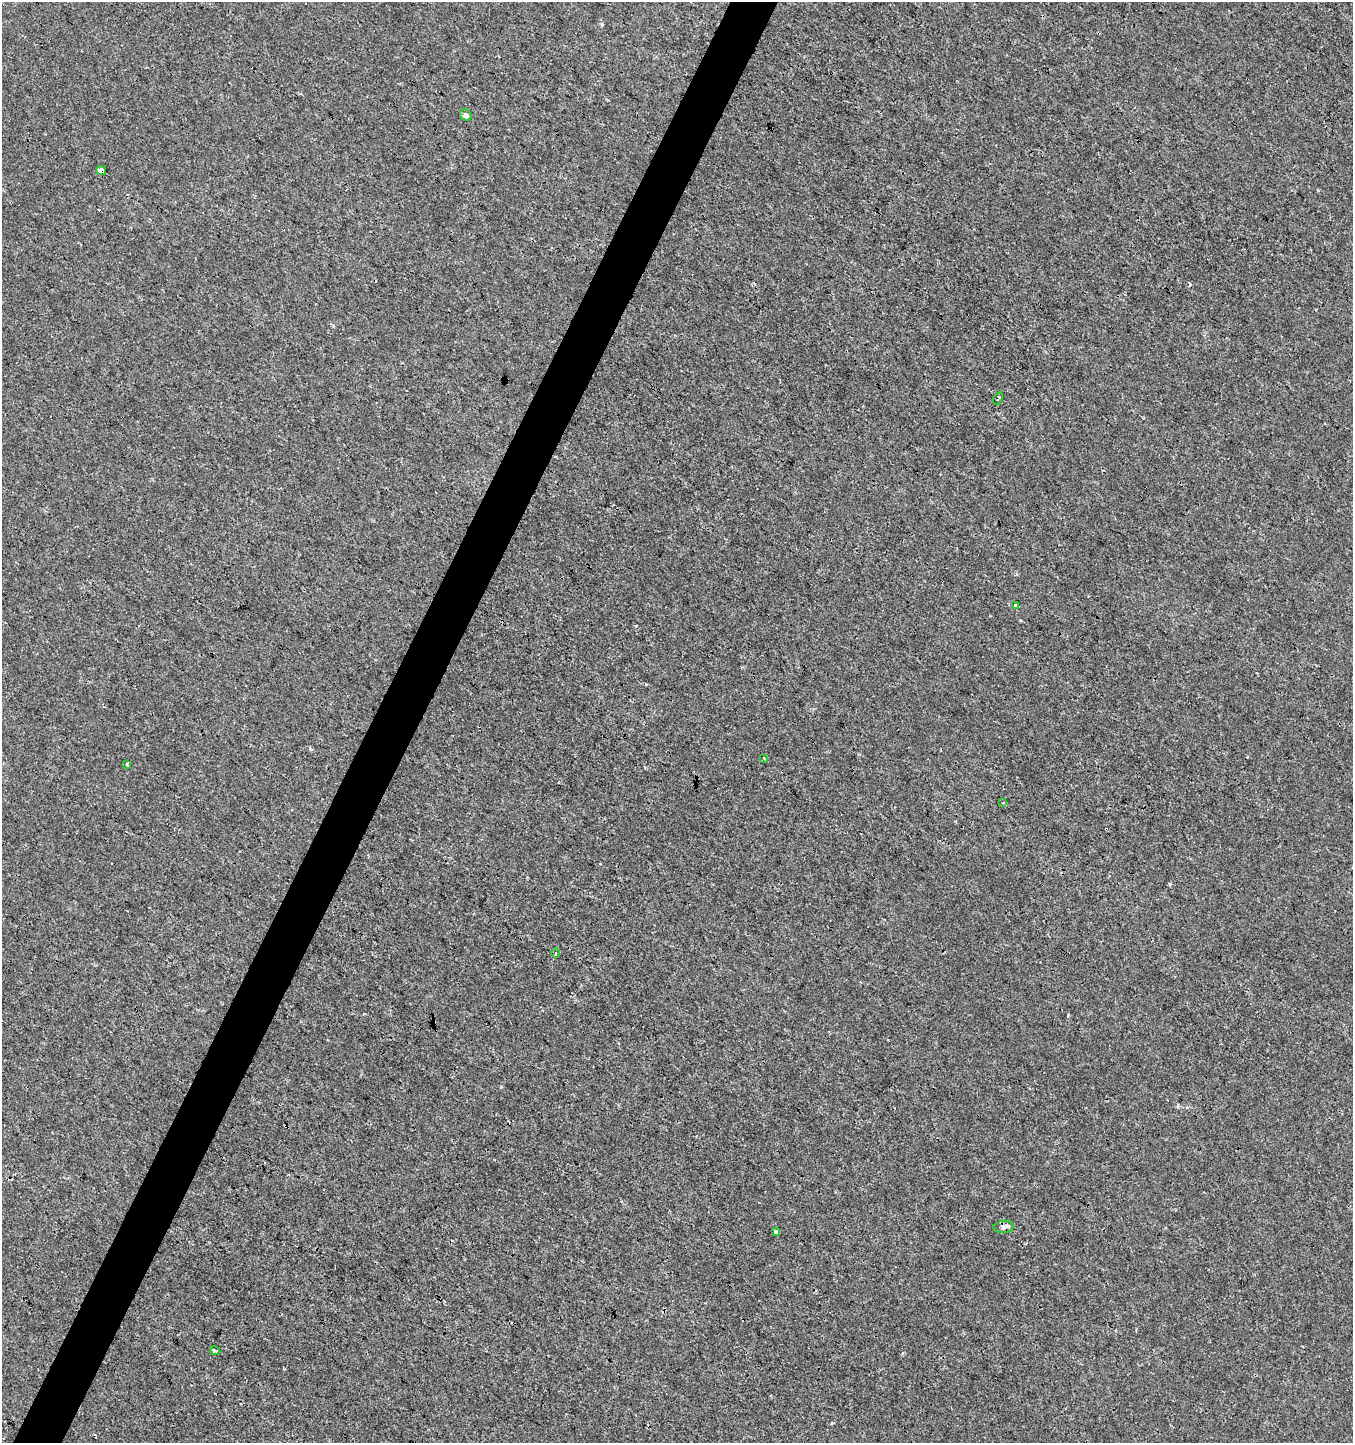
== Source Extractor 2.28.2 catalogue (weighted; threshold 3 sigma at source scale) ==
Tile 7 of 4 x 4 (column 3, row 2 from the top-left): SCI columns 2900-4250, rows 2889-4329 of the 5865 x 5770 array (HDU 1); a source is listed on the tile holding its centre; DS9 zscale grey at full resolution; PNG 1355 x 1445 px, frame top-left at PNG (2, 2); each listed source drawn as its Kron ellipse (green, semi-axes under 4 px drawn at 4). Shown black and unused: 4% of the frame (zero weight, under 3 of 4 exposures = <1% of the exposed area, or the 3 px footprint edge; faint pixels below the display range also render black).
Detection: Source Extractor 2.28.2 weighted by HDU 2 'WHT'; one run over the whole footprint, this tile lists its part. Background 2.56e-04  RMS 0.0013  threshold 0.00598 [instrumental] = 3 sigma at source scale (4.5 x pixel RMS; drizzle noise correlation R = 1.50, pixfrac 1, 0.0396/0.0396 arcsec/px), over >= 5 px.
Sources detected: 14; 3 cosmic-ray / hot-pixel residue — neither listed nor drawn; the other 11 listed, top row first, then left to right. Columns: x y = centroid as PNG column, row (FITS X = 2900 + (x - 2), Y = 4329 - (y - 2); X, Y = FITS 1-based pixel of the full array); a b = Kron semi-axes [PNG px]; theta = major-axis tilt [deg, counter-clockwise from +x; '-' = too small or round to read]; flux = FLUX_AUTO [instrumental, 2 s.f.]
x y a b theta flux
466 115 6 5 - 0.53
101 171 5 4 - 5.6
998 399 6 3 65 0.2
1016 605 4 3 - 0.31
764 758 4 3 - 0.17
127 764 3 3 - 0.47
1003 803 4 3 - 0.18
555 953 5 3 - 0.18
1003 1227 10 6 5 0.46
776 1232 4 3 - 0.41
214 1351 5 3 - 0.68
Overlapping masked pixels (flux is a lower limit): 1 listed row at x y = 101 171